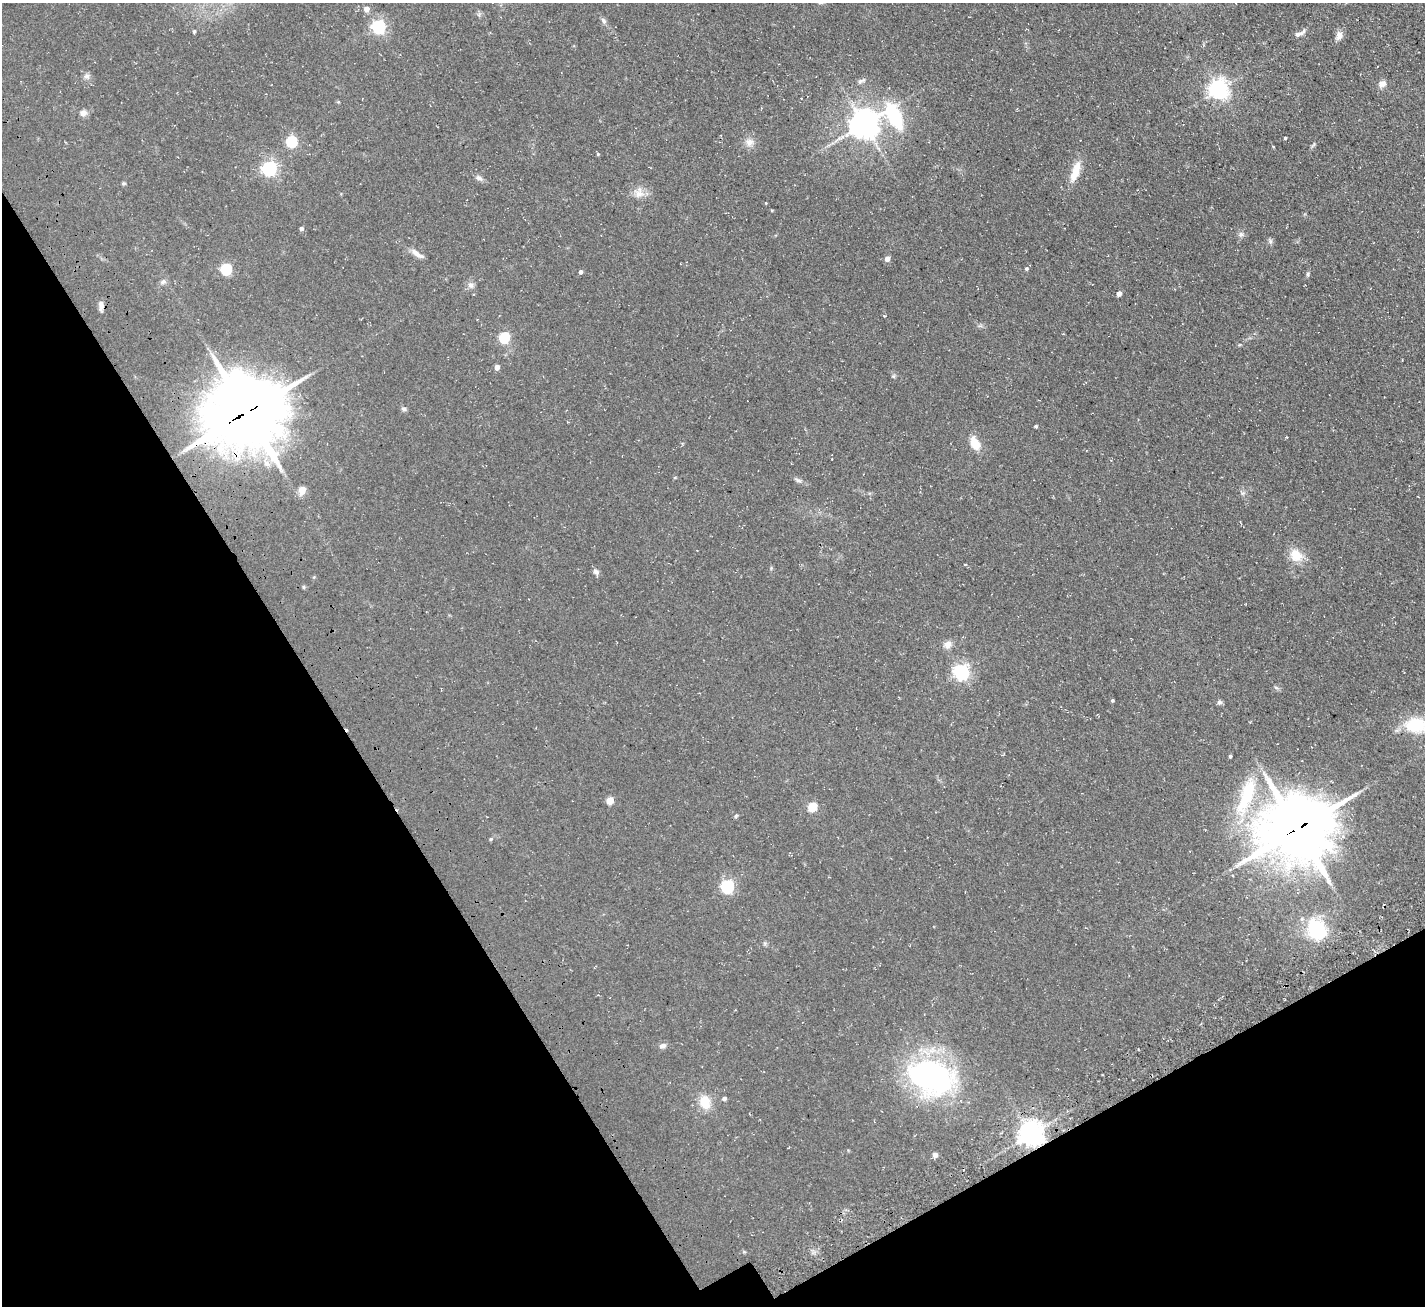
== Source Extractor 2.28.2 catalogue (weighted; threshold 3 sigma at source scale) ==
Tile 14 of 4 x 4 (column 2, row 4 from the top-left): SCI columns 1593-3015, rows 334-1637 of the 6030 x 6023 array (HDU 1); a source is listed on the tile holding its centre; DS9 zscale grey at full resolution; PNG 1427 x 1308 px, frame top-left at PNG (2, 3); no overlay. Shown black and unused: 28% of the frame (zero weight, under 3 of 4 exposures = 11% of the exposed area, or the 3 px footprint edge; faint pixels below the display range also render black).
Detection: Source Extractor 2.28.2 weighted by HDU 2 'WHT'; one run over the whole footprint, this tile lists its part. Background 0.0594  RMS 0.009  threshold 0.0403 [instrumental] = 3 sigma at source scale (4.5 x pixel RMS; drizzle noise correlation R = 1.50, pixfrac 1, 0.05/0.05 arcsec/px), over >= 5 px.
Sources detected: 72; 1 inside a brighter object's white glare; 1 cosmic-ray / hot-pixel residue — not listed; the other 70 listed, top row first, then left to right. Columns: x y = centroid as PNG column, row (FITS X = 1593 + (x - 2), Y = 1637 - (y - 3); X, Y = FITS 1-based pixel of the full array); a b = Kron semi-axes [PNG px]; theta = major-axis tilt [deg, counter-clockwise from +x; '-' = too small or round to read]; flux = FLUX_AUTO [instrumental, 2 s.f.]
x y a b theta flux
366 9 5 5 - 6.1
603 20 9 5 -54 2.4
378 27 6 6 - 190
194 31 5 3 - 1.3
1299 33 14 5 24 4.3
1339 35 11 8 72 5
87 76 8 7 - 2.9
861 81 11 5 27 2.6
1382 84 9 8 - 4.8
1218 89 7 7 - 490
83 113 9 8 - 3.7
894 116 25 14 -58 69
864 124 9 8 - 1400
1285 138 3 3 - 1
291 141 5 5 - 85
749 142 11 10 - 6
1313 145 10 3 57 1.5
598 154 4 4 - 1
269 168 6 6 - 220
1075 171 27 8 70 16
479 178 10 7 -31 3
123 183 6 4 0 1.2
639 194 13 11 31 7.4
772 210 4 3 - 0.73
301 229 4 4 - 2.3
1241 234 7 6 - 2.4
1270 241 7 4 90 1.7
417 254 19 6 -34 5.9
887 259 5 5 - 5.6
226 269 6 5 - 83
1026 269 4 4 - 1
580 272 4 4 - 2.5
1308 274 6 4 89 1.3
163 282 8 6 25 2.6
470 285 9 8 - 3.4
1119 293 4 4 - 4.7
101 306 14 6 -86 4.4
504 338 5 5 - 70
497 367 4 4 - 6.5
404 409 7 5 -16 1.8
247 412 26 24 17 6500
1035 427 6 3 -37 1
975 443 14 9 -69 14
798 480 10 5 -25 2.4
302 490 5 5 - 19
1296 555 17 14 -46 15
965 564 4 3 - 0.68
596 572 8 6 -42 2.8
303 587 6 4 -90 1
948 644 10 8 43 5.3
961 672 6 6 - 250
1112 700 3 3 - 1.2
1219 702 7 6 - 2
1416 725 25 16 -3 36
1230 756 3 3 - 1.3
1246 795 62 19 70 61
610 801 5 4 - 21
812 807 5 5 - 38
736 816 5 4 - 1.2
1297 829 24 21 15 5400
491 839 4 4 - 0.96
727 886 6 6 - 160
1316 929 23 19 -52 52
662 1046 10 6 13 3.2
925 1076 44 36 6 180
724 1098 5 4 - 2.8
705 1102 17 12 -75 16
1031 1134 7 7 - 890
935 1155 6 6 - 3.2
744 1252 6 4 -18 1
Overlapping masked pixels (flux is a lower limit): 3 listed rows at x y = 247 412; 1297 829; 1031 1134
Isophote crosses this tile's border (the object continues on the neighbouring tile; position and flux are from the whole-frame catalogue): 1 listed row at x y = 1416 725